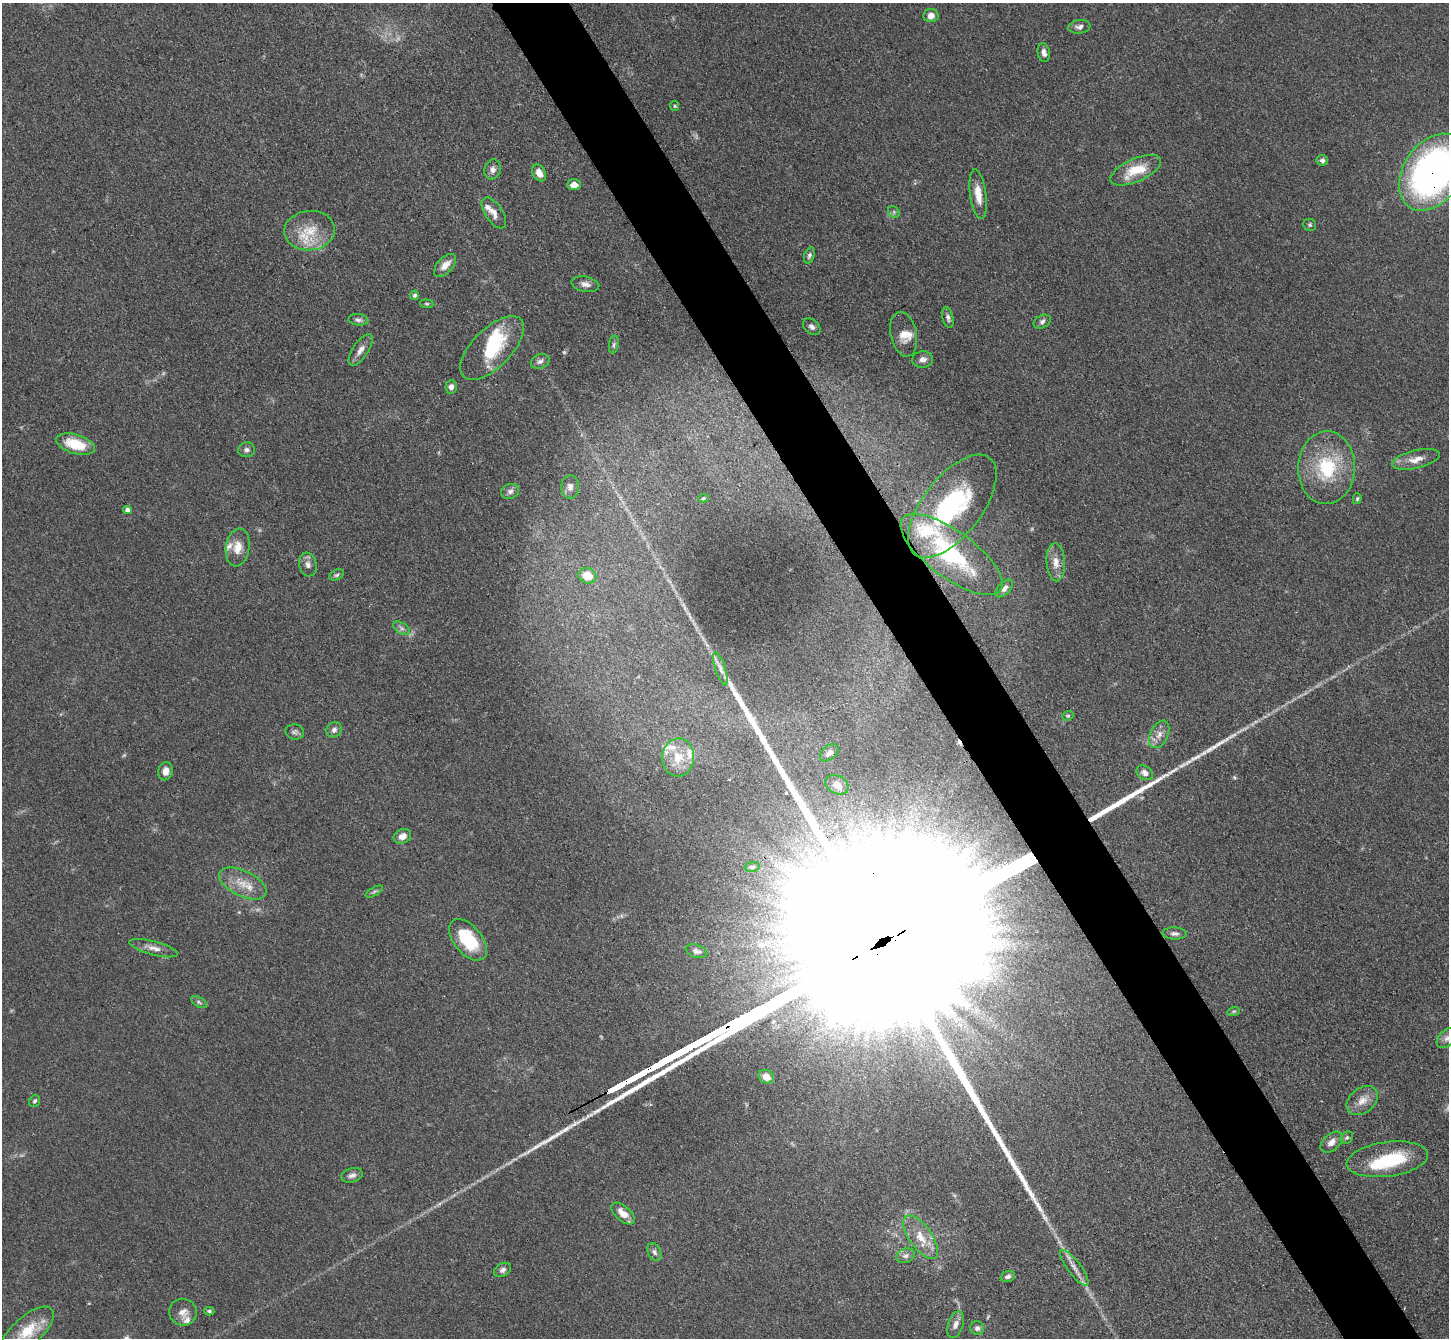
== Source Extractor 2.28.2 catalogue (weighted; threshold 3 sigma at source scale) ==
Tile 6 of 4 x 4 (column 2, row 2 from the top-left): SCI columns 1464-2910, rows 2976-4311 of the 5823 x 5815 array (HDU 1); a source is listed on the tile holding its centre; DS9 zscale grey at full resolution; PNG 1451 x 1340 px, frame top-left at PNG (2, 3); each listed source drawn as its Kron ellipse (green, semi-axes under 4 px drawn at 4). Shown black and unused: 5% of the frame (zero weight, under 3 of 4 exposures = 2% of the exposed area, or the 3 px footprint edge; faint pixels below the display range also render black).
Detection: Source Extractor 2.28.2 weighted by HDU 2 'WHT'; one run over the whole footprint, this tile lists its part. Background 0.0654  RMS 0.0057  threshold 0.0258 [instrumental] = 3 sigma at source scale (4.5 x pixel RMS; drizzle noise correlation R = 1.50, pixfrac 1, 0.05/0.05 arcsec/px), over >= 5 px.
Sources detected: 113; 4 too faint to see at this stretch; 3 inside a brighter object's white glare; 1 cosmic-ray / hot-pixel residue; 4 long thin detections or spike segments (spike, bleed or trail) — neither listed nor drawn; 12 inside a brighter listed object's ellipse — not listed separately; the other 89 listed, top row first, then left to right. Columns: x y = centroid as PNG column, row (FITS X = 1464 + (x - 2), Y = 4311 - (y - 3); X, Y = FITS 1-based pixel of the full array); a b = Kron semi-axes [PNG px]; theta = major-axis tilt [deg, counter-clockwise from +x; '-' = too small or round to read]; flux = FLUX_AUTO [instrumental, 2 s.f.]
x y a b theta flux
931 15 7 6 - 4.2
1079 27 11 7 7 2.4
1044 53 9 6 -80 2.7
675 106 5 4 - 0.67
1322 160 5 5 - 2
493 169 10 8 74 2.8
1136 170 27 11 24 18
1433 172 42 29 55 240
539 173 9 6 -60 4.9
574 185 7 5 -1 4.2
978 194 25 8 -82 8.4
894 212 6 5 - 1.2
494 213 17 8 -56 4.5
1310 225 6 6 - 1.1
310 231 25 19 5 18
809 255 8 5 72 1.5
445 265 14 7 47 5.8
585 284 14 7 -12 3.2
415 295 5 4 - 1.4
427 304 6 4 -6 0.84
948 318 10 5 -76 1.9
358 320 10 5 -5 1.7
1042 322 9 6 28 2
812 327 10 7 -40 2.2
904 334 23 13 -78 7.4
614 345 9 5 81 1.3
492 348 41 19 45 33
360 350 18 7 57 4.1
923 359 10 8 7 3.1
540 361 9 7 23 2.3
451 387 7 5 87 2.5
76 444 20 9 -16 18
247 450 8 7 - 2
1416 459 24 9 13 6.9
1326 468 36 28 87 38
570 487 12 8 86 3.1
510 491 9 7 18 2.3
703 498 5 4 - 0.69
1357 499 5 4 - 0.76
952 506 61 29 52 62
128 510 4 4 - 3
238 548 19 11 81 7.8
951 554 61 23 -36 55
1056 562 19 9 -87 6.1
308 565 12 8 -74 2.9
337 575 8 5 27 1.1
587 576 9 7 -22 9.5
1004 588 11 6 46 2.3
402 628 9 5 -33 1.8
720 669 17 5 -72 3.1
1068 716 6 4 21 0.86
334 730 8 7 - 2
295 732 9 7 -13 1.8
1159 734 14 9 64 4.8
829 753 11 6 39 2.7
678 757 19 16 86 13
165 771 9 7 77 4.3
1145 773 9 6 -32 3.1
837 785 12 9 -25 4.7
402 836 9 7 24 4.4
752 867 7 5 9 1.2
243 883 25 13 -26 11
374 892 9 4 30 1.3
1174 934 12 6 -2 2.1
468 940 24 14 -50 28
154 948 25 7 -15 4.6
697 951 11 6 -18 2.2
199 1002 9 4 -31 1.2
1234 1011 6 4 18 0.77
1447 1038 12 8 43 3.7
766 1077 8 6 -30 5.6
35 1101 6 5 - 1.3
1362 1101 17 12 38 6.8
1347 1138 7 5 44 1.1
1331 1142 13 8 43 4.2
1387 1159 41 17 7 35
352 1175 11 7 15 2.5
623 1213 14 7 -41 6.5
921 1237 25 11 -54 11
654 1252 9 6 -65 1.9
905 1256 9 7 21 2.3
1074 1268 22 6 -53 5.1
503 1270 9 6 29 2
1008 1276 7 5 19 1.6
209 1311 5 4 - 1.1
183 1312 14 13 - 4.7
956 1325 14 7 73 3.7
977 1328 7 7 - 2.2
27 1331 33 14 42 17
Overlapping masked pixels (flux is a lower limit): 1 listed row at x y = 1433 172
Isophote crosses this tile's border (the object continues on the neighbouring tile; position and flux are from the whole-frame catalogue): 3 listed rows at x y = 1433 172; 1447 1038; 27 1331